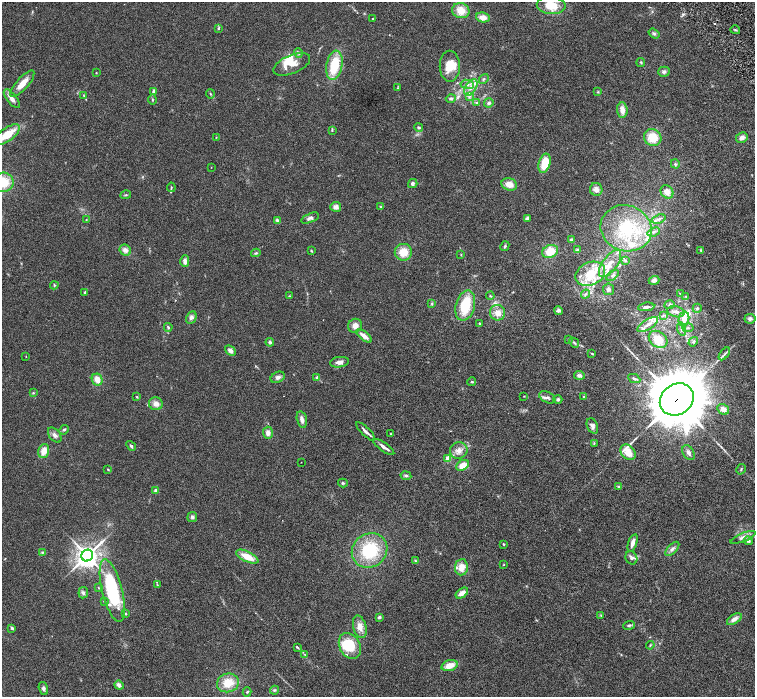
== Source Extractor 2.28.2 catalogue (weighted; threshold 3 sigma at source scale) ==
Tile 10 of 4 x 4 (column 2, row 3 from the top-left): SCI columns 1511-3015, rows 1695-3083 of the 6027 x 6025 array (HDU 1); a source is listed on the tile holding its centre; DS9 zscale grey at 2 x 2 block average (1 PNG px = mean of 2 x 2 image px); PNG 757 x 699 px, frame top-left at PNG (2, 2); each listed source drawn as its Kron ellipse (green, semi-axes under 4 px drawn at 4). Shown black and unused: <1% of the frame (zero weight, under 3 of 6 exposures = <1% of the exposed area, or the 3 px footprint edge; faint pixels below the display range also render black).
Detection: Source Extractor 2.28.2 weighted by HDU 2 'WHT'; one run over the whole footprint, this tile lists its part. Background 0.039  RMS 0.0033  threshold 0.0137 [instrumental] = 3 sigma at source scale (4.09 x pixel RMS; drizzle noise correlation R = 1.36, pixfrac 0.8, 0.05/0.05 arcsec/px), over >= 5 px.
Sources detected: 211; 1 inside a brighter object's white glare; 1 cosmic-ray / hot-pixel residue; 1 long thin detection or spike segment (spike, bleed or trail) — neither listed nor drawn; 25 inside a brighter listed object's ellipse — not listed separately; the other 183 listed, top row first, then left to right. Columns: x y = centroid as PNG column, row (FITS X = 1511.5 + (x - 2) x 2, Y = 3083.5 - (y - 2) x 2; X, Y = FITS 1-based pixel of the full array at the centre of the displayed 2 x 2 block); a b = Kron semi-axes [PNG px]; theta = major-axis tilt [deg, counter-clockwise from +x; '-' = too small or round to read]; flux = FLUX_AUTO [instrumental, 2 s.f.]
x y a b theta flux
551 5 14 8 -3 16
461 11 9 7 -22 9.7
483 17 7 5 -12 5.3
373 18 2 2 - 1.1
218 28 4 3 - 1
735 30 5 2 - 0.83
654 33 6 4 -34 1.3
298 53 5 3 - 1
641 62 4 3 - 0.63
292 64 19 9 23 8.3
334 65 15 8 80 22
450 66 15 10 -90 11
664 72 5 5 - 1.8
96 73 3 2 - 0.4
484 79 5 3 - 1.2
22 84 17 6 48 8.3
467 84 7 4 -7 2.4
471 87 9 5 56 5.6
397 88 3 2 - 0.46
154 91 3 3 - 2.8
598 92 3 3 - 0.59
210 94 4 3 - 0.79
84 95 4 2 - 0.5
470 97 4 2 - 0.9
451 98 5 4 - 1.4
12 99 11 5 -51 3.9
152 100 5 2 - 0.7
477 103 4 3 - 0.91
489 103 5 4 - 1.5
622 110 7 5 -85 4.8
418 127 4 3 - 1
332 130 3 3 - 0.65
7 134 14 6 36 16
216 137 3 2 - 0.32
742 137 6 5 - 3.1
653 138 9 8 - 14
545 163 10 5 73 14
675 164 5 3 - 1.1
211 167 2 2 - 0.2
3 182 11 9 1 19
413 183 5 4 - 1.7
509 184 8 6 -18 6.4
171 187 4 2 - 0.69
596 189 6 6 - 3.8
667 192 7 6 - 4.9
126 195 5 3 - 0.81
336 207 5 5 - 3
381 207 4 3 - 0.68
310 218 9 4 21 2.4
527 218 4 3 - 1.9
659 219 7 4 21 2.2
86 220 2 2 - 0.36
277 220 4 3 - 1.1
626 228 26 23 -20 48
654 232 6 3 22 1.7
571 240 3 3 - 1.7
505 246 5 3 - 0.99
125 250 6 5 - 3.2
577 250 4 3 - 0.77
701 250 4 3 - 0.8
311 251 3 2 - 0.62
550 251 8 6 24 12
403 252 8 8 - 11
256 253 4 3 - 0.93
461 255 3 2 - 0.42
625 260 3 2 - 0.54
185 261 6 4 -89 3.3
610 263 16 7 53 7.6
590 274 15 11 24 19
612 275 7 4 40 1.9
654 280 5 4 - 2
54 285 4 3 - 0.75
608 289 6 5 - 2.5
85 292 3 2 - 0.67
680 293 4 3 - 0.58
585 294 5 3 - 1.1
289 296 4 3 - 0.62
490 296 4 2 - 0.67
685 296 3 2 - 0.47
432 304 3 3 - 0.71
670 305 5 4 - 1.3
465 306 15 9 76 23
646 307 8 3 7 2.2
697 308 5 4 - 1.3
558 310 4 4 - 2
676 312 9 5 -13 3.3
497 313 8 7 - 5.9
663 315 4 2 - 0.66
191 317 6 5 - 2.3
684 319 7 5 78 6.1
750 319 5 5 - 2
479 323 2 2 - 0.82
648 325 12 4 32 4.6
355 326 7 6 - 4.6
168 327 4 3 - 0.83
688 328 5 3 - 1.4
682 329 7 4 -74 2.4
364 336 9 4 -38 4.6
569 339 3 3 - 0.62
658 339 10 7 -35 11
270 342 4 4 - 1.5
693 342 5 3 - 0.95
574 343 6 3 -47 0.99
230 351 6 4 -42 2.9
592 354 3 2 - 0.59
724 354 7 2 52 1.4
26 357 2 2 - 0.25
340 362 9 5 8 3.8
579 375 5 4 - 2.3
278 377 7 5 25 2.6
317 377 4 4 - 1.2
634 379 6 3 -26 1.2
97 380 6 5 - 6.2
472 382 4 3 - 0.8
33 393 3 3 - 0.56
524 396 3 2 - 0.32
583 396 3 2 - 0.29
137 397 3 2 - 0.61
547 397 8 5 -26 2.4
558 399 4 4 - 1.1
677 399 18 15 36 5500
156 404 7 6 - 4.3
723 409 6 5 - 4.4
302 420 8 5 -76 3.3
592 426 8 5 -66 2.3
64 430 5 3 - 1.1
366 431 13 3 -44 3.6
268 433 6 5 - 3.5
391 434 3 2 - 0.35
55 435 8 5 -52 2.7
594 443 3 2 - 0.45
131 446 5 4 - 1.3
384 447 12 3 -35 4.1
459 450 9 8 - 4.5
44 451 7 5 72 6.3
628 452 8 6 -50 8.3
688 453 8 5 -58 2.2
448 459 3 2 - 15
301 462 2 2 - 0.2
462 465 7 5 32 6.6
108 469 3 2 - 0.42
741 469 5 2 - 0.76
406 476 5 4 - 1.3
343 483 5 4 - 1
619 487 4 3 - 1
156 491 2 2 - 6.6
192 517 5 5 - 1.5
743 537 13 4 22 3
748 541 4 3 - 1.9
633 543 9 4 70 4.6
504 544 3 2 - 0.59
672 549 9 4 45 2.4
370 550 18 16 38 37
42 553 4 4 - 0.95
87 556 6 5 - 550
247 557 12 5 -26 10
631 558 7 5 -63 2.1
415 561 4 3 - 0.78
504 565 3 2 - 0.38
461 567 8 6 84 7.1
157 585 3 2 - 0.42
99 588 3 2 - 0.39
112 591 32 10 -76 63
83 593 6 4 83 1.5
462 593 7 4 35 4.7
104 601 4 3 - 0.84
126 614 3 2 - 0.62
601 615 3 3 - 0.55
379 617 2 2 - 3.6
734 619 8 4 33 3.7
629 625 6 3 21 1.3
360 627 11 6 -75 5.9
12 628 3 2 - 1.4
650 645 4 2 - 0.53
350 646 14 10 -62 24
297 647 4 2 - 0.86
305 655 3 2 - 0.48
449 666 8 5 18 7.9
228 683 11 9 16 13
119 685 4 3 - 3.1
43 689 7 4 -75 1.6
274 690 4 4 - 0.98
247 692 4 3 - 0.7
Overlapping masked pixels (flux is a lower limit): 1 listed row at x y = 677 399
Isophote crosses this tile's border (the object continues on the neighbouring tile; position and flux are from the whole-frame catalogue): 3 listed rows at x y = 551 5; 7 134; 3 182
Diffuse or blended objects may show on this block-average render without a row.